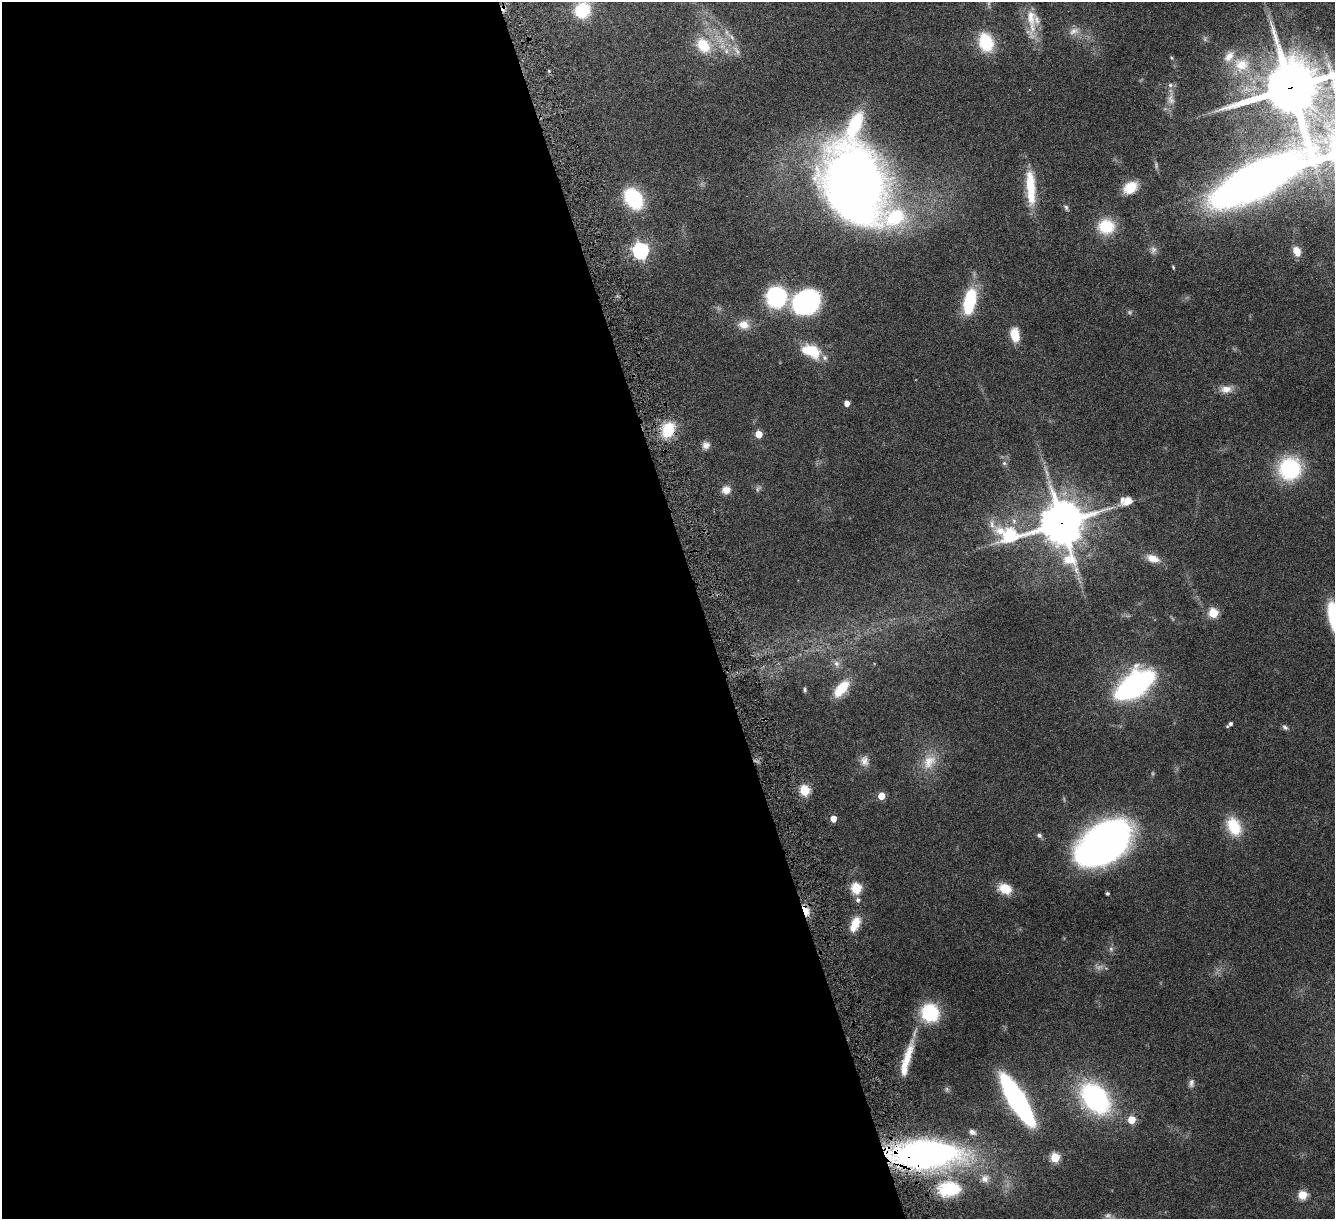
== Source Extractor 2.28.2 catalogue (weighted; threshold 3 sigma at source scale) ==
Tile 9 of 4 x 4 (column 1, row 3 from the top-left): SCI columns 23-1355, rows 1379-2595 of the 5378 x 5312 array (HDU 1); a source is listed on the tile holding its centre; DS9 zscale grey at full resolution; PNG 1337 x 1221 px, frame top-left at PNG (2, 2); no overlay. Shown black and unused: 53% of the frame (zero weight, under 4 of 8 exposures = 1% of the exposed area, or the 3 px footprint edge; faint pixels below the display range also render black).
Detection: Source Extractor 2.28.2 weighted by HDU 2 'WHT'; one run over the whole footprint, this tile lists its part. Background 0.0526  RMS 0.0039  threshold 0.0158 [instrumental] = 3 sigma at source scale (4.09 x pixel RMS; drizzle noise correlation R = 1.36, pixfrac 0.8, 0.05/0.05 arcsec/px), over >= 5 px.
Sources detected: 85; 3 too faint to see at this stretch — not listed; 6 inside a brighter listed object's ellipse — not listed separately; the other 76 listed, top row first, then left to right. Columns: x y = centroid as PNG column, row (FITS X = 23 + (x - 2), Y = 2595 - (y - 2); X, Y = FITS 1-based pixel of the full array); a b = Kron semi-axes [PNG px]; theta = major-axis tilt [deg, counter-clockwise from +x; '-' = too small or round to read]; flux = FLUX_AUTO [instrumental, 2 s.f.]
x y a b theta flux
582 10 16 14 48 14
1031 17 40 13 -87 7.9
1074 31 15 9 21 2.7
986 42 20 14 -74 15
703 45 22 17 -53 10
736 50 17 5 -58 2
726 51 8 6 -83 1.5
1172 58 5 3 - 0.39
1241 65 23 20 -4 12
1170 85 6 6 - 0.84
1291 88 20 18 11 2300
1171 100 13 9 -75 2.3
1255 181 80 21 25 540
855 185 83 59 -69 270
1030 187 35 9 -86 16
1130 187 15 11 33 7.9
634 199 16 11 -54 32
1066 207 8 5 -72 0.71
1106 226 18 16 2 12
640 251 7 6 - 110
1297 251 10 7 -65 4.2
1173 267 5 3 - 0.36
777 298 11 11 - 72
969 301 25 10 77 24
806 303 20 16 23 100
744 325 14 11 -10 3.9
1015 335 11 7 -80 8.5
811 351 20 12 -21 14
1226 389 16 10 5 3.1
847 403 5 4 - 2.4
668 430 19 14 73 10
758 434 5 5 - 6.8
706 445 9 9 - 1.9
1004 463 6 5 - 0.71
1290 469 21 20 - 32
757 489 7 4 88 0.71
726 490 10 9 - 2.9
1127 501 14 10 32 3.8
1062 523 16 14 -81 1100
1010 534 15 9 -12 35
1153 558 17 10 -20 4
1213 613 5 5 - 18
1334 618 27 9 -77 28
836 663 9 8 - 1.4
1134 685 28 14 36 100
841 689 19 9 49 10
805 690 6 4 -85 0.56
1230 724 8 4 40 1.1
1285 727 8 6 -37 0.91
864 761 14 11 -81 2.7
929 762 23 17 50 7.8
804 790 6 5 - 22
881 796 5 5 - 6
833 819 5 4 - 4.1
1234 826 22 15 -65 11
1039 835 8 6 -33 0.89
1103 842 46 27 37 210
856 888 6 5 - 25
1005 889 15 11 -20 6.2
1107 893 3 3 - 0.66
858 900 6 6 - 1
806 910 15 6 -66 4.1
855 924 20 10 64 5.4
1111 949 7 5 48 0.82
930 1013 18 17 - 20
908 1055 39 11 72 8.4
1191 1083 12 6 81 1.3
1095 1098 30 20 -49 62
1017 1100 37 9 -59 160
1131 1120 5 5 - 9.2
972 1132 10 7 -25 1.5
925 1154 53 20 1 180
1055 1158 5 5 - 17
985 1179 12 11 - 2.6
949 1189 33 21 5 18
1302 1195 10 9 - 4.2
Overlapping masked pixels (flux is a lower limit): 4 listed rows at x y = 1291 88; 1062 523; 806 910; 925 1154
Isophote crosses this tile's border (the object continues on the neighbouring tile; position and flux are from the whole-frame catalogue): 3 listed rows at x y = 1291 88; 1255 181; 1334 618